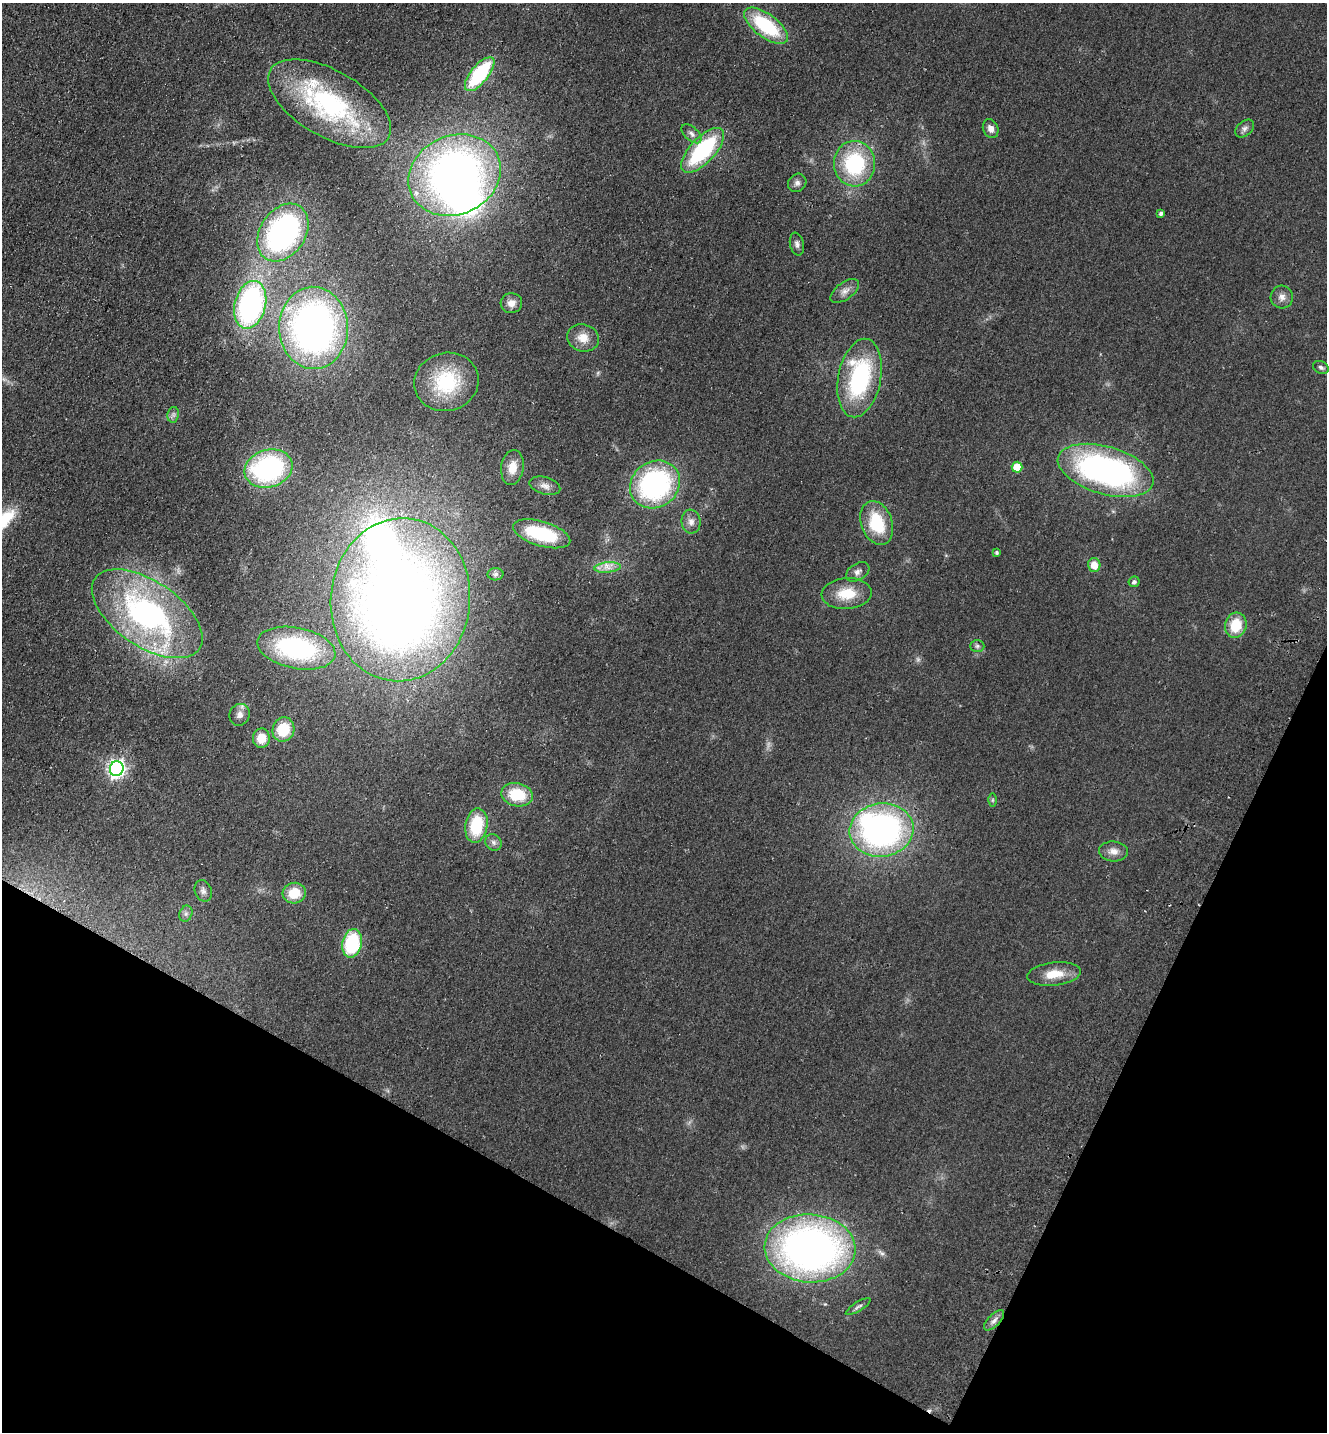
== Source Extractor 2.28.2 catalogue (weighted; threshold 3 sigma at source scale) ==
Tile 15 of 4 x 4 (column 3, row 4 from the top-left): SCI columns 2850-4174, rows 30-1459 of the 5833 x 5778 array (HDU 1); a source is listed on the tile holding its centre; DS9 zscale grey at full resolution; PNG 1329 x 1434 px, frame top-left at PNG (2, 3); each listed source drawn as its Kron ellipse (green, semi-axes under 4 px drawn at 4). Shown black and unused: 22% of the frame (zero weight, under 2 of 3 exposures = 3% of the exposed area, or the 3 px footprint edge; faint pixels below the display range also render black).
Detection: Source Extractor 2.28.2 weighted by HDU 2 'WHT'; one run over the whole footprint, this tile lists its part. Background 0.0773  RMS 0.014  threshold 0.0611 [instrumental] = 3 sigma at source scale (4.5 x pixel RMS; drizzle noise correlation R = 1.50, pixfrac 1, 0.05/0.05 arcsec/px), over >= 5 px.
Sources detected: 70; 2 too faint to see at this stretch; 3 inside a brighter object's white glare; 1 cosmic-ray / hot-pixel residue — neither listed nor drawn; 2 inside a brighter listed object's ellipse — not listed separately; the other 62 listed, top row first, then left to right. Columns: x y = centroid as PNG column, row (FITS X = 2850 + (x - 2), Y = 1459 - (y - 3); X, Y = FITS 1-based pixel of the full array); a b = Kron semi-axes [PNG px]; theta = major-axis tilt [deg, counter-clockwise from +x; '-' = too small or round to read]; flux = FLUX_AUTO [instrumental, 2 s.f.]
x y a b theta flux
766 26 26 11 -37 96
480 74 21 9 51 110
330 104 68 33 -30 220
991 129 10 7 -66 7.7
1245 129 11 7 42 5.5
692 134 12 6 -43 5.8
703 150 28 12 47 130
854 164 22 20 -86 110
455 175 47 39 24 730
797 183 10 8 45 5.7
1161 213 4 4 - 3.9
283 233 31 22 56 330
797 244 11 7 -79 5.2
845 291 16 8 35 9.6
1282 297 11 11 - 8.6
511 303 11 10 - 9.9
250 305 24 15 76 280
314 328 41 34 -88 590
583 338 16 13 -17 18
1321 367 8 6 -25 3.5
860 378 40 21 79 170
446 382 32 29 15 86
173 415 8 5 79 3.9
512 467 17 11 82 19
1017 467 5 5 - 39
269 469 24 18 16 230
1106 470 49 23 -16 400
655 484 26 23 36 250
545 486 16 8 -16 8.4
691 522 12 9 -83 8.6
877 523 22 15 -70 61
542 534 29 12 -17 92
996 552 4 4 - 2.4
1094 565 7 6 - 16
608 567 13 5 6 8.7
858 572 13 8 31 6.5
496 574 8 6 2 3.7
1134 582 5 5 - 3.6
847 594 25 15 4 35
400 600 82 69 84 1500
147 614 63 32 -34 350
1236 625 13 10 75 37
977 646 7 6 - 3.3
296 648 40 20 -11 180
240 715 11 10 - 7.7
283 729 12 11 - 44
261 738 10 8 88 22
117 769 7 6 - 520
517 795 16 11 -11 47
992 800 6 4 89 2.2
476 826 17 11 80 60
882 830 32 26 8 420
493 842 9 7 -47 5.1
1113 851 14 10 -4 11
203 891 11 8 -68 6.1
294 893 11 10 - 30
186 914 8 6 69 4.2
352 943 14 9 78 95
1054 974 27 11 6 27
810 1248 46 34 -4 720
858 1307 14 4 32 3.8
994 1320 13 6 45 6.7